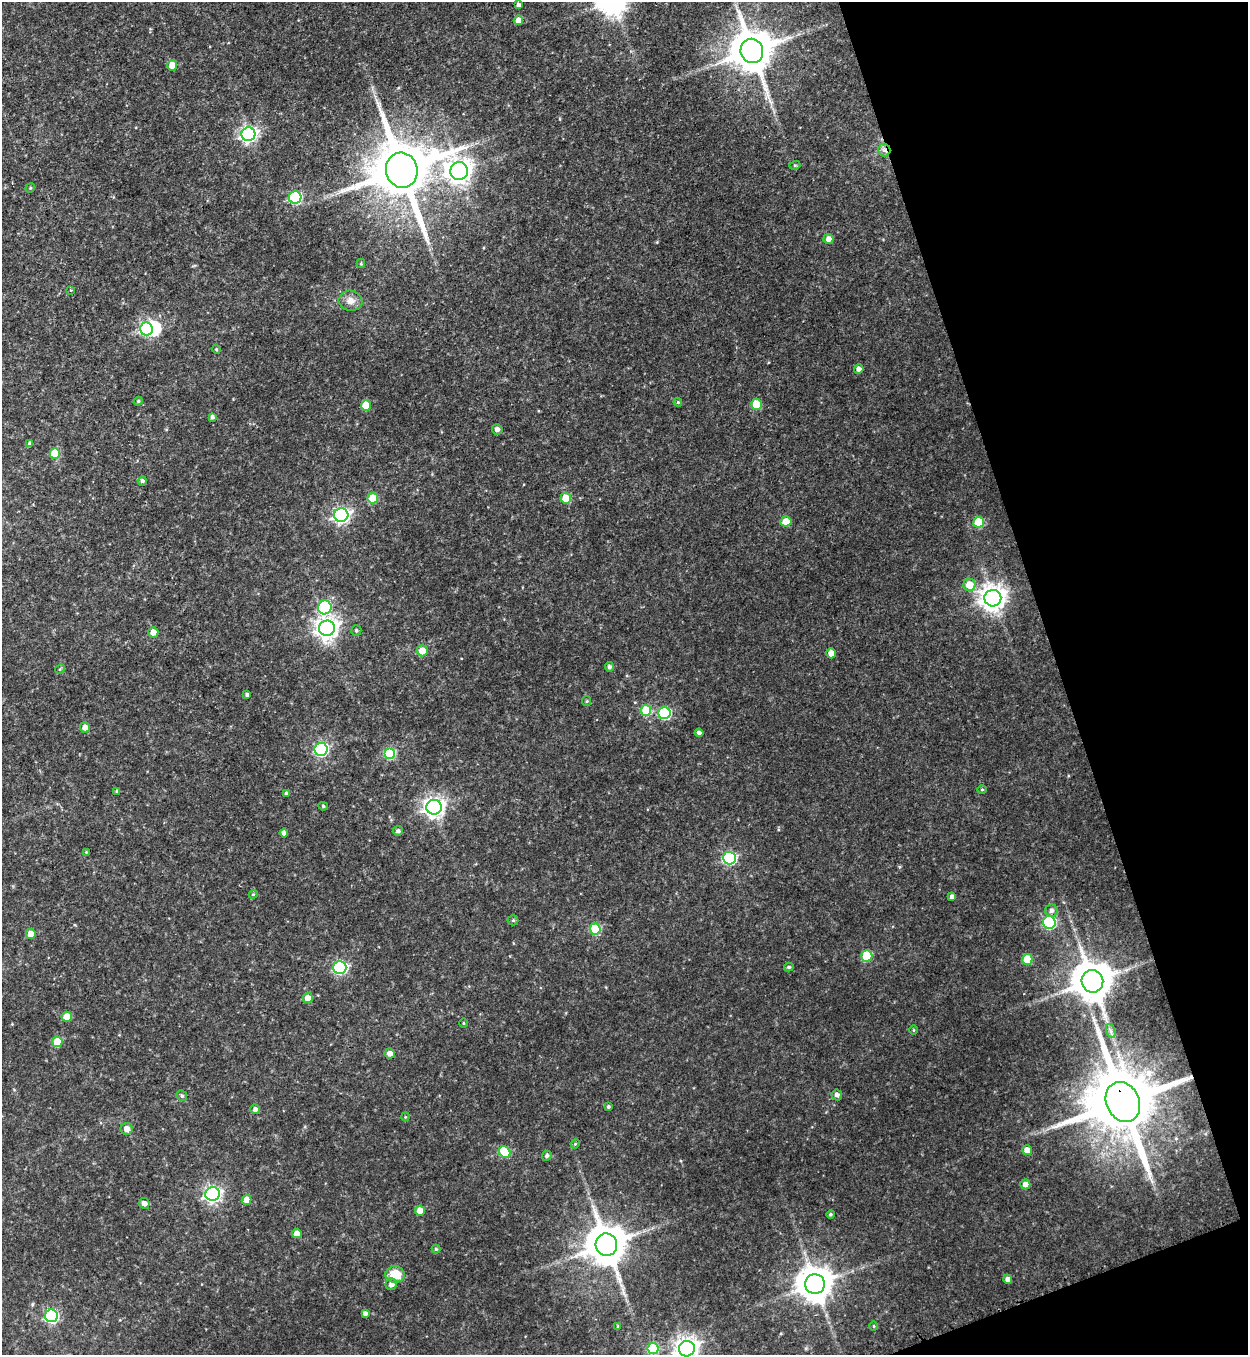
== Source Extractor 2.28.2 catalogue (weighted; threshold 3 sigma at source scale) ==
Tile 12 of 4 x 4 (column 4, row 3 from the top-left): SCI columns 4018-5263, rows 1375-2727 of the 5414 x 5454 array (HDU 1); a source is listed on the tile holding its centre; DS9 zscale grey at full resolution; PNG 1250 x 1357 px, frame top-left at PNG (2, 2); each listed source drawn as its Kron ellipse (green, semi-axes under 4 px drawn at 4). Shown black and unused: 17% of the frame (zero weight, under 3 of 4 exposures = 3% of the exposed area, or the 3 px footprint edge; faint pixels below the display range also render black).
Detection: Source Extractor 2.28.2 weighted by HDU 2 'WHT'; one run over the whole footprint, this tile lists its part. Background 0.175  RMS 0.0097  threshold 0.0434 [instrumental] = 3 sigma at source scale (4.5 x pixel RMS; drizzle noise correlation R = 1.50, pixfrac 1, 0.05/0.05 arcsec/px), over >= 5 px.
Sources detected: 109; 1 inside a brighter object's white glare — neither listed nor drawn; the other 108 listed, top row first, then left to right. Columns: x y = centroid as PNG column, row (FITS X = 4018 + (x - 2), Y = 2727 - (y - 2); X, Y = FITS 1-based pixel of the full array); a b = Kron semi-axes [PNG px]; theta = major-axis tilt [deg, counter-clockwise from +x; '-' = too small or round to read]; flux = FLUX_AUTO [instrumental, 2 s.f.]
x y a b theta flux
518 5 4 3 - 2.5
518 20 5 4 - 8.3
752 51 12 11 - 3400
172 65 5 5 - 11
248 134 7 7 - 310
884 150 6 6 - 3.1
795 165 5 3 - 1.1
402 170 18 16 -75 7400
459 171 9 9 - 800
30 188 5 4 - 0.95
295 197 6 6 - 100
829 239 5 5 - 5.8
361 264 4 4 - 1
71 290 3 3 - 0.9
350 301 12 10 -10 7.3
146 329 7 6 - 120
216 349 4 3 - 0.95
859 369 4 4 - 3.8
138 401 4 4 - 1.1
678 402 4 4 - 1.1
756 404 5 5 - 26
366 405 5 5 - 21
212 417 4 4 - 2.6
497 429 5 5 - 3.7
30 444 4 4 - 2.7
55 454 5 5 - 25
142 481 5 4 - 2.6
373 498 5 5 - 24
566 498 5 5 - 22
341 515 7 7 - 290
786 521 5 5 - 14
979 522 5 5 - 35
969 585 6 6 - 16
993 598 8 8 - 910
325 607 7 6 - 86
327 628 8 8 - 660
356 630 5 5 - 1.5
153 632 5 5 - 9
422 651 5 5 - 13
831 653 5 5 - 8.2
609 667 4 4 - 2.4
60 669 5 4 - 1.3
247 695 4 4 - 2.5
587 701 5 4 - 1.1
646 710 5 5 - 31
664 713 6 6 - 96
85 727 5 5 - 6.7
699 733 4 4 - 3.1
321 749 6 6 - 160
390 753 5 5 - 62
982 789 5 3 - 0.96
117 791 4 3 - 1.6
286 793 4 4 - 2.2
323 806 5 4 - 1.5
434 807 7 7 - 560
398 831 5 5 - 2.4
284 833 4 4 - 4.1
86 852 3 3 - 0.74
729 858 6 6 - 130
253 894 4 4 - 1.1
952 897 4 4 - 3.9
1051 911 6 6 - 3.7
513 920 5 5 - 1.4
1049 922 6 6 - 110
595 929 5 5 - 41
31 934 5 5 - 8.7
867 956 5 5 - 43
1027 959 5 5 - 27
340 967 6 6 - 150
789 967 5 4 - 1.6
1092 981 11 11 - 3000
308 998 5 5 - 11
67 1017 5 5 - 15
464 1023 4 3 - 0.86
913 1030 5 3 - 0.89
1111 1031 7 4 -70 2.3
57 1042 5 5 - 24
390 1053 5 5 - 5.2
837 1095 5 5 - 3.4
182 1096 5 5 - 1.7
1123 1102 21 16 -65 10000
608 1107 3 3 - 1.5
255 1109 5 4 - 2.9
405 1117 4 3 - 0.82
127 1129 6 6 - 6.6
575 1144 5 3 - 0.97
1027 1150 5 5 - 9.8
505 1152 6 5 - 33
547 1156 5 4 - 2.4
1025 1184 5 5 - 7.6
212 1194 7 7 - 320
247 1200 5 4 - 9.4
144 1203 5 5 - 4.5
420 1210 5 5 - 9.9
830 1214 4 4 - 1.6
297 1233 5 4 - 6.9
606 1245 11 10 - 3100
436 1249 4 4 - 1.1
395 1274 9 8 - 19
1008 1279 5 4 - 5.5
391 1284 6 5 - 4.4
815 1284 10 9 - 2100
365 1314 4 4 - 3.6
51 1316 6 6 - 140
618 1326 4 3 - 0.89
874 1326 5 3 - 0.88
653 1349 5 5 - 50
687 1349 8 7 - 740
Overlapping masked pixels (flux is a lower limit): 2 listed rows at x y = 884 150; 1123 1102
Isophote crosses this tile's border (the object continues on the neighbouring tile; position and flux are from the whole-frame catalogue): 1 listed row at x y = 687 1349